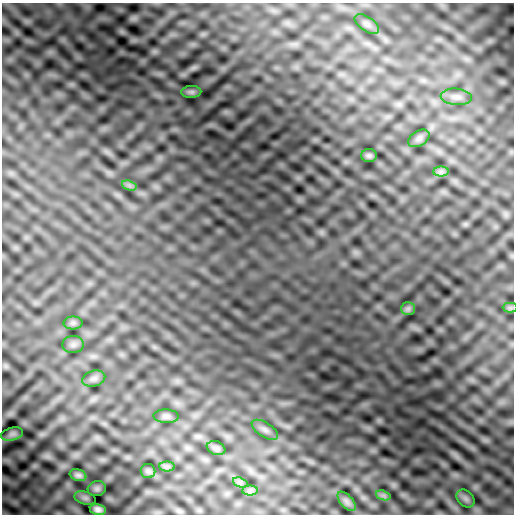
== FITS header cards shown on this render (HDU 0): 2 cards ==
NAXIS1  =                  512
NAXIS2  =                  512

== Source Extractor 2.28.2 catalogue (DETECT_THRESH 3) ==
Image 512 x 512 px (HDU 0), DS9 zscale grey, 1 PNG px = 1 image px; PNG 516 x 516 px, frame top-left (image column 1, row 512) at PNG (2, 3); each listed source drawn as its Kron ellipse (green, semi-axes under 4 px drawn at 4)
Background 9.86e-04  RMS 0.0033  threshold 0.00975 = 3 sigma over >= 5 px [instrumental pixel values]
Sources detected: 27; all 27 listed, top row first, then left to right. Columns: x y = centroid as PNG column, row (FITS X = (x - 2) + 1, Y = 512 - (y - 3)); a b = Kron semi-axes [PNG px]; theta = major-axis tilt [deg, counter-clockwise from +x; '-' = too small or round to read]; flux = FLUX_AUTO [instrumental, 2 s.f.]
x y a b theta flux
367 24 14 7 -34 0.98
191 92 10 6 2 0.51
456 97 16 8 -4 1.4
419 138 11 7 32 0.8
369 155 8 6 -1 0.53
441 172 8 5 0 0.65
129 185 8 4 -19 0.63
510 308 7 4 0 0.45
408 309 7 6 - 0.52
73 323 9 6 0 0.65
73 345 10 8 1 0.88
94 379 12 7 17 0.87
166 416 12 7 -2 0.75
265 430 15 7 -33 1
12 434 11 6 15 0.68
216 448 9 6 -20 0.8
167 467 8 5 0 0.53
148 471 7 7 - 0.57
78 475 8 5 -19 0.79
240 482 7 4 -19 0.59
97 489 9 7 15 0.58
250 491 8 5 0 0.64
383 495 7 4 -18 0.59
85 498 11 6 -15 0.62
466 499 10 7 -45 0.74
347 501 12 6 -49 0.74
98 509 8 5 -12 1.1